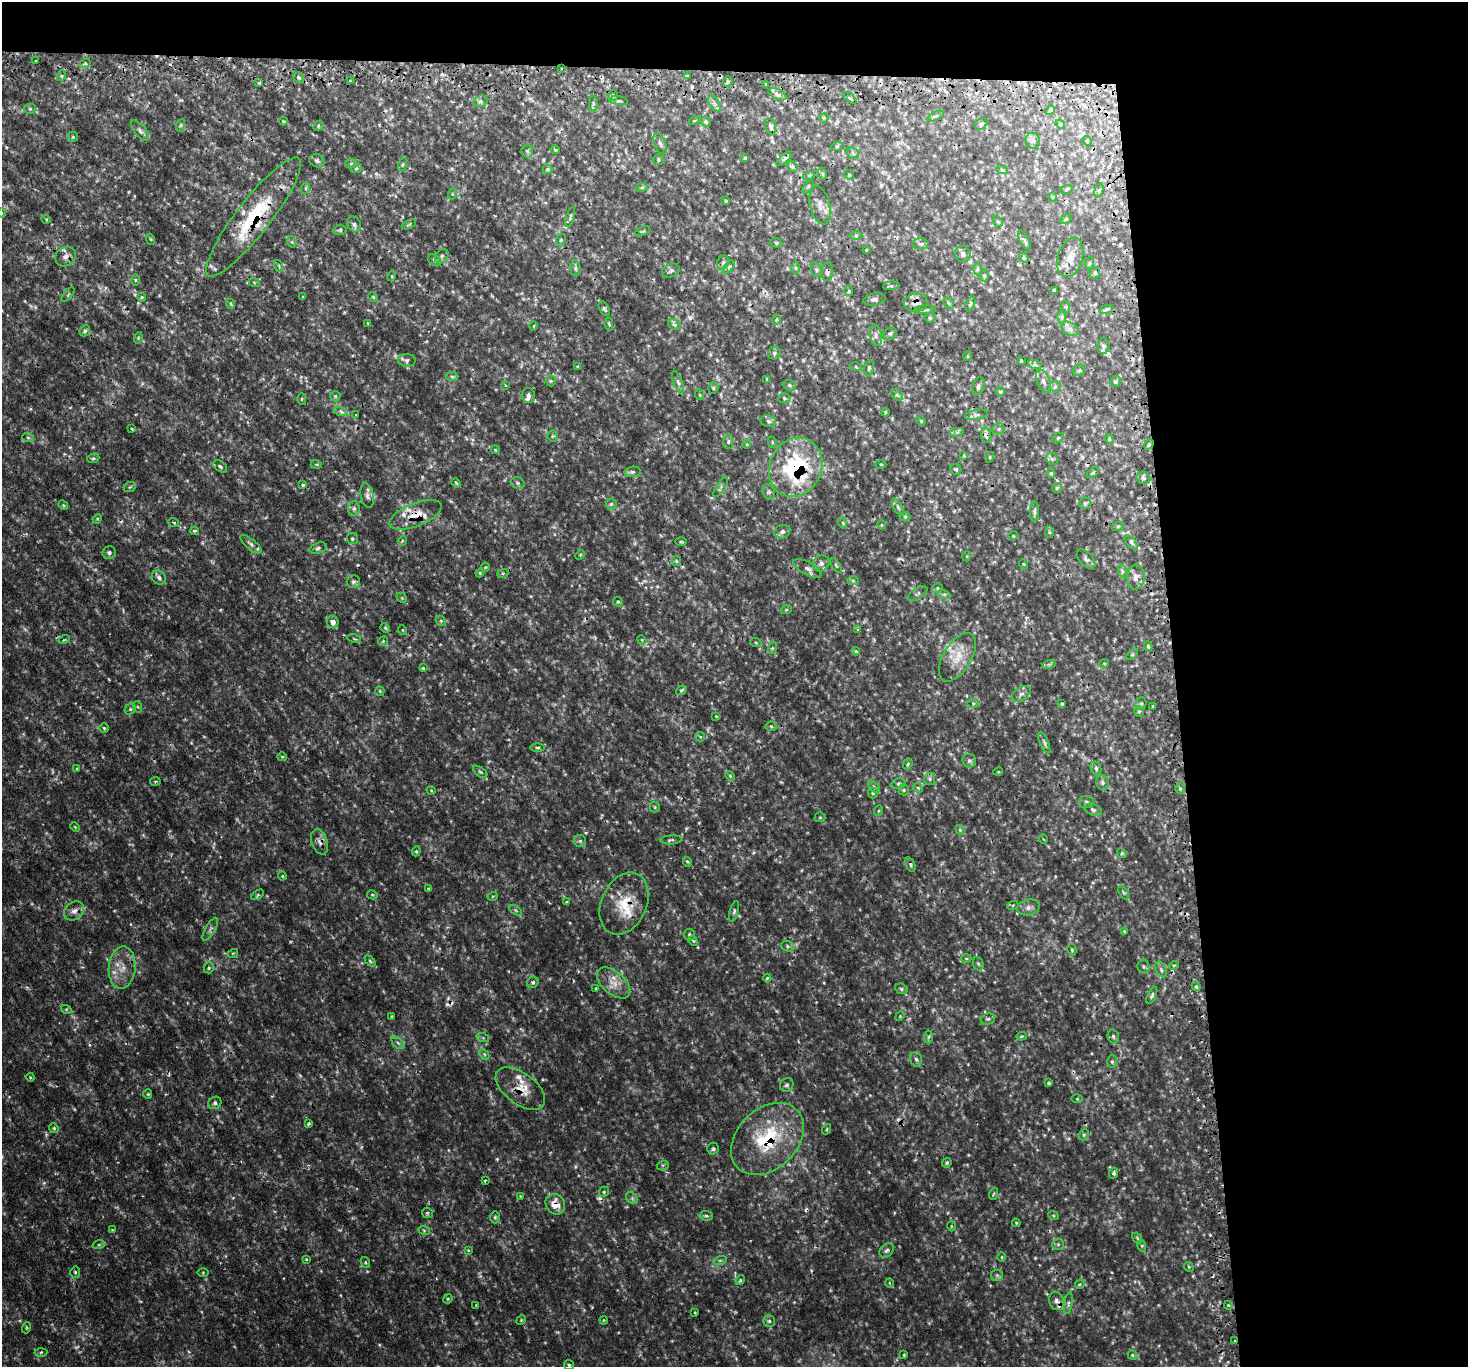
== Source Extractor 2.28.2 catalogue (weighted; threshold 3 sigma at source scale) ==
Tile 3 of 3 x 3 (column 3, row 1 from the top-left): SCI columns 2958-4423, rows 2887-4251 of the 4446 x 4428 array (HDU 1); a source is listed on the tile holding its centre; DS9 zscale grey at full resolution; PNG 1470 x 1369 px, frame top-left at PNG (2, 2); each listed source drawn as its Kron ellipse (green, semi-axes under 4 px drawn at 4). Shown black and unused: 24% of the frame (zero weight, under 2 of 3 exposures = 4% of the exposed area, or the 3 px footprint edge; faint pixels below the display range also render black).
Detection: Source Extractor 2.28.2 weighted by HDU 2 'WHT'; one run over the whole footprint, this tile lists its part. Background 0.113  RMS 0.0085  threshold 0.0381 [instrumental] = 3 sigma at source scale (4.5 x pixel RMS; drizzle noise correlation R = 1.50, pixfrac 1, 0.05/0.05 arcsec/px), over >= 5 px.
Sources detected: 466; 5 too faint to see at this stretch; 30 cosmic-ray / hot-pixel residue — neither listed nor drawn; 14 inside a brighter listed object's ellipse — not listed separately; the other 417 listed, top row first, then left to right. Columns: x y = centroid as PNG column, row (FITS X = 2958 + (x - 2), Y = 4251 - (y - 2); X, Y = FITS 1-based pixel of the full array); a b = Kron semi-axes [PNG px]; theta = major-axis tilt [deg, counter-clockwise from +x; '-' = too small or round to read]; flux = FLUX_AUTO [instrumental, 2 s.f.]
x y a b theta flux
36 61 3 2 - 0.85
85 64 6 3 19 1.3
561 68 3 2 - 0.84
61 76 5 3 - 0.93
687 76 4 3 - 1.1
298 77 6 5 - 1.9
350 81 4 4 - 0.78
728 82 5 4 - 1.4
259 83 4 4 - 1
766 84 4 3 - 0.86
777 94 9 5 -27 3
613 96 5 5 - 1.4
850 98 7 4 -39 2.5
480 101 7 5 18 1.9
619 101 9 3 -8 1.3
593 103 8 4 -88 1.6
714 103 8 5 -58 2.7
30 109 5 5 - 1.3
1050 110 5 4 - 1.2
936 116 9 3 26 1.3
824 118 5 4 - 0.94
283 121 4 3 - 0.88
694 121 6 3 18 0.95
706 122 5 4 - 1.8
981 124 7 5 41 2.1
1060 124 5 4 - 0.85
181 125 6 4 71 1.1
318 126 5 4 - 1.1
771 126 8 5 -76 1.9
140 130 12 5 -50 2.9
73 137 5 5 - 1.1
1033 141 8 7 - 2.7
1087 141 5 4 - 0.97
660 144 11 5 -67 3
837 146 6 4 17 1
555 150 4 4 - 0.82
527 151 6 6 - 1.7
853 153 6 5 - 1.8
745 158 4 3 - 0.83
784 159 9 3 44 1.6
659 160 5 5 - 1.3
317 161 8 6 -25 2.3
351 164 6 3 20 1.1
402 165 7 3 71 1.2
792 166 6 4 -44 1.3
356 168 6 4 22 1.2
548 169 5 5 - 1.3
1002 170 6 3 -20 1
823 174 6 4 -71 1.1
809 175 6 4 17 1.1
849 175 5 4 - 1.1
642 187 6 4 19 1.1
808 187 8 4 54 1.1
306 188 6 4 72 1.1
1066 190 6 3 19 0.93
1099 190 7 4 72 1.3
452 194 5 3 - 0.94
1053 197 4 4 - 0.87
726 201 3 3 - 0.84
820 205 20 9 -76 7.4
2 213 4 3 - 0.75
254 217 74 17 52 69
570 217 10 4 74 1.8
46 219 5 3 - 0.72
1066 219 6 3 33 1.1
998 221 6 3 -44 1.1
354 224 8 6 -62 2.2
409 224 7 4 24 1.2
340 230 6 5 - 1.3
643 231 8 3 22 1.1
856 235 6 4 0 1.2
150 239 5 3 - 0.81
561 240 6 4 66 1.5
1024 240 11 4 -63 2.4
292 242 6 4 -72 0.99
776 243 6 4 -23 1.2
921 244 8 6 -2 2
866 250 4 3 - 0.74
963 254 8 7 - 2.9
66 256 11 9 35 5.2
442 256 8 6 49 2.1
1024 258 5 4 - 1.2
1070 258 20 12 73 10
435 260 7 5 -40 2.1
723 263 7 5 68 2.2
1089 263 6 4 71 1.2
279 266 6 3 -73 1.1
729 267 7 4 53 1.5
575 268 8 5 -85 2
795 268 6 4 -90 1.4
977 269 6 4 90 1.4
816 270 8 5 -70 1.9
671 271 9 6 22 2.3
827 272 9 5 83 2.9
1095 273 5 5 - 1.5
984 275 6 4 -89 1.3
392 276 5 3 - 0.8
135 280 6 4 -90 0.95
254 282 6 3 -19 1
891 286 8 4 7 1.6
1054 290 3 3 - 0.77
849 291 5 4 - 1
68 294 9 2 50 1
142 297 4 4 - 1
303 297 3 3 - 0.59
373 297 5 3 - 0.86
874 299 11 6 10 2.6
916 303 12 9 4 5.2
949 303 6 4 -48 1.2
231 304 5 3 - 0.83
970 304 8 4 68 1.4
1066 307 6 4 -72 0.95
604 309 8 4 -61 1.9
925 310 11 3 3 1.6
1106 310 7 4 20 1.5
1061 317 6 4 90 1.5
930 318 5 5 - 1.3
776 320 5 3 - 0.8
368 323 3 3 - 0.92
609 324 6 4 -80 1.1
674 325 6 4 -29 1.4
534 326 4 3 - 0.71
1070 329 9 6 -31 3.1
85 331 6 5 - 1.4
890 334 7 5 39 1.7
876 335 11 6 -80 3.2
138 338 6 3 73 0.94
1104 346 8 6 -89 1.9
774 353 6 6 - 1.8
968 356 5 3 - 0.67
407 360 9 6 -4 2.5
1021 361 3 3 - 2.7
1035 365 7 4 -19 1.7
578 366 4 4 - 0.93
856 367 6 3 -19 0.94
869 368 8 5 75 1.7
1079 370 6 5 - 1.6
452 376 6 4 -2 1.4
767 379 4 3 - 0.76
551 381 5 5 - 1.1
1043 381 12 6 -68 4
1115 381 5 5 - 1.7
678 382 12 4 -70 2.5
505 385 3 2 - 0.8
790 385 6 5 - 1.6
978 386 9 5 74 2.6
1055 386 6 5 - 1.8
713 388 5 5 - 1.1
1001 391 4 4 - 1.5
529 395 7 6 - 2.6
700 395 5 3 - 0.75
897 395 7 4 -45 1.4
335 396 5 5 - 1.1
784 398 6 4 5 1.3
302 399 5 3 - 0.8
341 412 7 4 -20 1.8
885 412 4 4 - 0.98
356 415 3 3 - 1.1
976 415 11 5 11 2.5
768 421 8 6 -17 2.1
921 421 5 4 - 0.94
132 429 4 3 - 0.77
999 429 6 5 - 1.7
957 432 7 4 18 1.5
986 435 8 5 -82 2.3
553 436 5 5 - 1.1
28 438 6 3 -19 1.2
1058 438 6 4 44 1.2
1109 439 5 4 - 0.88
728 442 7 5 -85 1.8
772 442 6 3 -72 0.79
747 444 4 3 - 0.67
1149 444 5 4 - 1.2
495 450 4 3 - 0.77
964 455 4 3 - 0.95
990 457 5 3 - 0.76
93 458 6 4 20 1.4
1052 459 6 5 - 1.8
316 464 5 3 - 0.87
881 464 5 3 - 0.81
220 466 8 5 -35 1.9
796 467 30 26 66 88
956 469 6 5 - 1.3
632 472 8 5 9 2.2
1051 473 4 3 - 1.2
1093 473 7 4 37 1.2
1143 478 7 6 - 2.2
456 483 4 3 - 0.96
518 483 7 5 -16 1.9
303 485 4 4 - 1
130 487 6 4 23 1.3
721 487 11 4 57 2.3
1057 488 5 5 - 1
769 492 8 6 -65 2.4
367 496 12 6 -79 3.6
1085 503 6 5 - 1.5
611 504 5 5 - 1.5
63 505 5 4 - 0.93
898 507 9 4 -60 1.8
354 508 7 6 - 2.3
1034 512 10 4 89 2
416 515 28 11 22 16
905 517 5 5 - 1.2
97 519 5 4 - 0.92
174 522 5 2 - 0.94
843 523 6 3 -72 0.94
882 525 5 3 - 0.84
1118 526 6 3 19 0.98
195 531 4 3 - 1.3
782 532 8 6 22 2.9
1049 532 6 4 -88 1.1
1013 536 5 3 - 0.9
352 539 5 5 - 1.5
402 541 5 3 - 0.82
681 542 5 3 - 0.94
1131 542 8 4 -47 1.8
251 544 13 5 -41 2.8
318 548 9 5 16 2.2
109 553 6 6 - 2.2
580 555 5 4 - 0.98
967 556 5 3 - 0.77
1086 559 11 6 -45 2.8
676 561 5 4 - 1.2
821 563 8 7 - 3.3
1023 564 5 3 - 0.7
836 565 8 3 -57 1.1
485 567 4 4 - 0.9
807 568 15 6 -29 4.1
1122 571 7 4 -72 1.5
480 573 4 4 - 1
503 573 5 3 - 1
159 577 7 6 - 2.7
1136 577 12 9 83 5.7
853 580 6 4 -1 1.3
353 581 6 6 - 2.5
937 588 5 4 - 1.5
918 594 11 5 33 2.1
944 594 6 4 -18 1.6
402 598 6 4 -44 1.1
618 602 5 4 - 1.4
786 610 6 3 19 0.82
441 621 6 4 -44 1.2
333 622 6 5 - 5.4
385 628 5 4 - 1.1
402 630 5 3 - 0.7
857 630 4 3 - 1.6
354 639 7 3 -13 0.97
64 640 5 3 - 0.9
642 640 4 3 - 0.8
383 641 5 5 - 1.2
756 643 5 3 - 0.86
1148 646 5 3 - 1.2
772 648 6 4 71 1.2
856 651 4 3 - 1.1
1132 654 7 4 45 1.2
957 657 27 14 58 19
1104 663 5 3 - 0.84
1049 664 6 4 18 1.2
423 668 3 3 - 1.1
681 690 5 4 - 1.5
380 691 5 4 - 1
1021 694 10 6 32 2.9
973 703 5 3 - 0.96
1062 704 4 3 - 1
1141 704 6 5 - 1.5
1153 706 3 3 - 1
138 707 6 3 -71 0.89
130 709 6 5 - 1.4
1139 711 5 5 - 1.3
716 716 4 4 - 0.84
771 726 5 5 - 1.1
104 728 4 4 - 1.3
700 737 5 4 - 1
1044 743 11 4 -66 2.2
538 747 7 3 0 1.4
282 757 5 4 - 0.91
969 761 7 6 - 2.3
908 764 6 4 68 1.2
77 768 4 4 - 0.73
1096 769 7 5 -74 1.8
480 772 8 4 -37 1.6
998 772 5 3 - 0.69
730 776 5 4 - 0.94
930 779 6 5 - 1.8
155 781 5 3 - 0.88
1102 783 7 6 - 2.1
899 784 7 5 12 1.6
874 787 7 4 -46 1.8
918 788 5 4 - 1
1180 788 5 5 - 1.6
431 790 4 4 - 0.88
904 790 5 5 - 1.2
873 793 5 5 - 1.1
1086 802 7 6 - 2.1
655 807 5 5 - 1.3
1093 810 9 5 -21 2.3
878 811 5 3 - 0.79
820 817 5 5 - 0.98
75 827 5 3 - 0.85
960 830 5 4 - 1
1043 839 5 3 - 0.74
671 840 11 4 3 2
580 841 6 6 - 1.8
320 842 13 8 -71 4.5
416 851 5 4 - 1.2
1122 853 5 4 - 1.3
687 862 5 4 - 1.1
910 865 7 4 -69 1.6
282 876 4 4 - 0.76
428 888 3 2 - 0.92
1124 893 7 4 -58 1.5
258 895 7 4 33 1.1
372 895 5 4 - 0.97
493 896 5 3 - 0.75
567 902 4 4 - 1.1
624 904 32 22 65 28
1013 905 5 3 - 0.85
1028 908 11 7 12 3.9
515 910 7 4 -32 1.2
74 911 11 8 40 4.9
734 911 10 4 74 1.9
210 929 13 5 60 2.6
1124 932 4 3 - 0.9
689 934 6 5 - 1.4
693 941 5 4 - 0.97
788 946 6 5 - 1.5
1072 950 6 4 -75 1.3
233 953 5 3 - 0.87
966 959 5 3 - 0.81
370 961 6 4 -46 1.2
978 964 7 5 -68 1.4
1174 965 5 3 - 0.81
1144 966 7 6 - 1.6
122 968 21 13 84 15
209 968 5 5 - 1.4
1161 970 8 5 -63 2.3
767 978 4 4 - 1
533 982 6 5 - 2.2
614 983 20 11 -41 11
1196 986 5 4 - 1.5
596 989 4 4 - 0.85
901 989 6 5 - 1.5
1152 995 9 4 66 1.8
66 1009 5 3 - 0.91
392 1016 3 3 - 0.84
900 1016 5 4 - 0.71
988 1019 7 5 14 1.7
1021 1036 5 4 - 1
1113 1036 7 5 -76 1.8
929 1037 6 4 87 1.4
483 1038 6 4 -19 1.2
398 1043 7 4 -45 2.1
484 1054 6 4 -48 1.3
916 1059 8 5 -73 2.2
1112 1062 6 5 - 1.6
30 1077 4 3 - 0.82
1049 1083 3 3 - 1.4
787 1085 7 6 - 1.9
520 1089 29 15 -37 18
148 1094 4 4 - 1
1077 1099 6 4 0 0.99
215 1103 7 6 - 1.9
308 1124 4 3 - 1.4
54 1128 5 4 - 1.2
827 1129 5 3 - 0.8
1084 1135 6 5 - 1.4
767 1139 41 30 44 65
713 1149 6 6 - 1.6
947 1163 5 4 - 1
663 1165 6 4 17 1
1114 1173 5 4 - 1.5
485 1180 3 3 - 0.84
604 1192 5 4 - 1.2
993 1194 6 3 70 0.96
520 1196 4 3 - 0.64
632 1198 7 5 -45 1.9
555 1204 10 9 - 12
427 1213 5 5 - 1.2
1053 1215 5 3 - 0.92
706 1216 7 5 -6 1.7
495 1217 6 5 - 1.5
1016 1223 4 3 - 0.9
951 1226 5 3 - 0.76
112 1230 4 4 - 0.79
424 1230 6 3 -20 1
1137 1238 6 4 -57 0.94
99 1244 6 4 20 1.3
1058 1244 6 5 - 1.6
1142 1246 6 3 -72 0.92
468 1250 4 4 - 0.72
886 1251 8 6 44 2.5
1002 1257 5 3 - 0.88
306 1259 4 3 - 0.77
720 1261 6 4 19 1.4
365 1262 6 3 -71 0.9
1189 1267 5 4 - 0.98
75 1272 5 4 - 1.3
203 1272 5 3 - 0.88
997 1275 6 5 - 1.5
740 1280 5 4 - 1.1
889 1283 5 3 - 0.71
1080 1284 5 4 - 1.2
448 1299 5 4 - 1
1056 1301 9 7 -73 3.6
1068 1303 11 3 80 1.8
476 1305 2 2 - 0.55
1228 1305 4 3 - 0.9
695 1312 3 2 - 0.65
521 1320 5 4 - 0.9
604 1320 4 3 - 0.75
769 1321 6 6 - 1.8
26 1328 6 3 71 0.91
1235 1340 3 2 - 0.84
41 1352 6 4 3 1.2
904 1355 3 3 - 0.8
1132 1355 5 4 - 1.3
569 1365 5 5 - 1.3
Overlapping masked pixels (flux is a lower limit): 17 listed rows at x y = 561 68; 771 126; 254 217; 66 256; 827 272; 916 303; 986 435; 1149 444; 796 467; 416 515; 320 842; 624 904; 74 911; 520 1089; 767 1139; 555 1204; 1235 1340
Isophote crosses this tile's border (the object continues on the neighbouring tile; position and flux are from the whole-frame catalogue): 1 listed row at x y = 2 213
Unlisted compact peaks at least as high as the median listed source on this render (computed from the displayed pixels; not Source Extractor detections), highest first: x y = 367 1271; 570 923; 968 1155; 211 1010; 340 1230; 776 1011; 824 983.